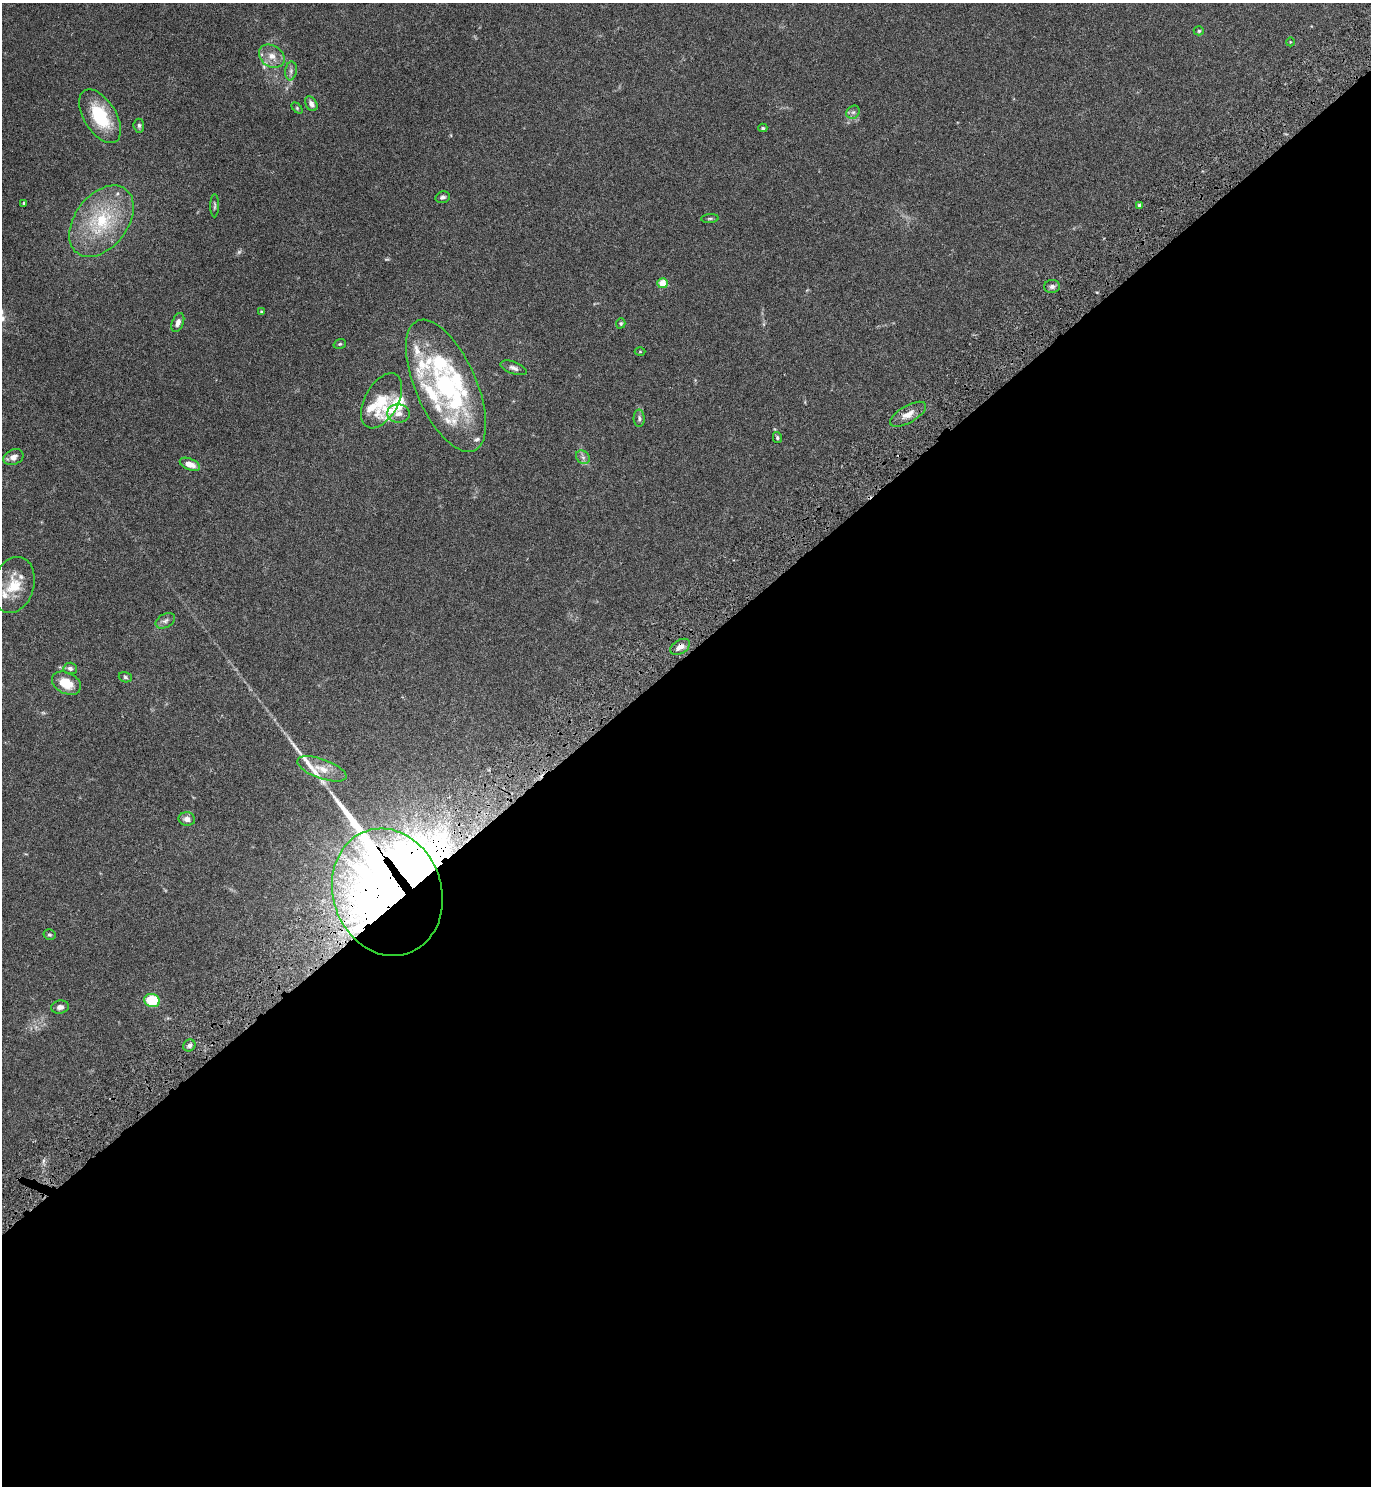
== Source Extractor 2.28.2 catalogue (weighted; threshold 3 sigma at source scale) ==
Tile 15 of 4 x 4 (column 3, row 4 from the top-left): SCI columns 2937-4305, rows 52-1535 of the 6072 x 6081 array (HDU 1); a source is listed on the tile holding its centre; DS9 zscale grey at full resolution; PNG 1373 x 1488 px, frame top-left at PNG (2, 3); each listed source drawn as its Kron ellipse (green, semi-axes under 4 px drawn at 4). Shown black and unused: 56% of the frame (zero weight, under 4 of 7 exposures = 5% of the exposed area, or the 3 px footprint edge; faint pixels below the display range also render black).
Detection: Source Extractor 2.28.2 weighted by HDU 2 'WHT'; one run over the whole footprint, this tile lists its part. Background 0.0259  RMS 0.0024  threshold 0.00985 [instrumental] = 3 sigma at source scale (4.09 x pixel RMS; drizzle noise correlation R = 1.36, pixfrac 0.8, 0.05/0.05 arcsec/px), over >= 5 px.
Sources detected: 64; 2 too faint to see at this stretch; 2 long thin detections or spike segments (spike, bleed or trail) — neither listed nor drawn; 14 inside a brighter listed object's ellipse — not listed separately; the other 46 listed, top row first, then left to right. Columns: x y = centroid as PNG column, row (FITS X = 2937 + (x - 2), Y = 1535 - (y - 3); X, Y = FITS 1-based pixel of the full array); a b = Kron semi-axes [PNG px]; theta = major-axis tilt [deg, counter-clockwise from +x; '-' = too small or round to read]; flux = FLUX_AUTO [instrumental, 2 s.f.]
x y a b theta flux
1199 31 5 4 - 0.3
1290 42 4 3 - 0.15
272 56 14 10 -36 2.2
291 71 9 6 83 0.73
311 104 8 5 -61 0.98
297 108 6 4 -46 0.27
853 112 7 6 - 0.61
100 116 30 16 -58 11
139 126 7 5 -84 0.48
763 128 4 4 - 0.29
443 197 7 5 15 0.56
24 203 3 3 - 0.29
215 206 11 3 89 0.38
1140 206 4 4 - 1
710 218 9 3 5 0.34
101 221 40 26 53 15
663 283 5 5 - 3.2
1052 286 8 6 2 0.65
261 312 4 4 - 0.21
178 322 10 5 69 1.1
621 323 5 4 - 0.34
340 344 6 4 19 0.32
640 351 5 3 - 0.21
514 368 13 6 -21 0.91
446 386 71 30 -66 31
382 401 30 17 61 5.7
398 414 11 9 -3 1.2
908 414 20 8 30 2.2
639 418 9 5 -89 0.51
777 437 5 4 - 0.3
13 457 10 7 23 1.2
583 457 7 6 - 0.69
190 464 10 5 -23 2
14 585 28 20 74 6.1
165 621 10 6 29 0.83
680 647 11 6 31 1.5
70 668 7 6 - 0.69
125 677 7 5 -18 0.41
66 683 15 10 -27 4.4
322 769 26 9 -20 3.3
187 819 8 6 -9 1.2
387 892 64 54 -71 250
49 935 6 5 - 0.38
152 1000 8 6 -12 7.6
60 1007 9 6 10 0.93
189 1045 6 5 - 0.67
Overlapping masked pixels (flux is a lower limit): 2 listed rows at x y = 680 647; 387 892